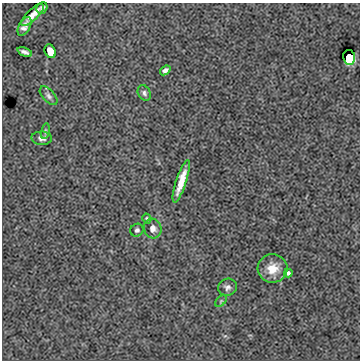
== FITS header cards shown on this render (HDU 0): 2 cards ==
NAXIS1  =                  358
NAXIS2  =                  358

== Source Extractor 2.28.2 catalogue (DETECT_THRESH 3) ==
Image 358 x 358 px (HDU 0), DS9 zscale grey, 1 PNG px = 1 image px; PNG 362 x 362 px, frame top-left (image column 1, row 358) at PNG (2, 3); each listed source drawn as its Kron ellipse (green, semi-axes under 4 px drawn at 4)
Background 5.52e-04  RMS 0.025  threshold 0.0757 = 3 sigma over >= 5 px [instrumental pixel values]
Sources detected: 19; all 19 listed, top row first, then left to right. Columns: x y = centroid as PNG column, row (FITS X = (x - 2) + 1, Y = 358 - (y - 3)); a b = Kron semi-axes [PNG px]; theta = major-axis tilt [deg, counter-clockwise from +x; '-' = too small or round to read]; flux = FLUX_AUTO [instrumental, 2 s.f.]
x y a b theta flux
42 8 6 5 - 3.8
32 15 15 5 44 15
24 26 10 5 61 9.2
50 51 7 5 -66 24
25 52 8 3 -21 5.6
349 57 7 6 - 62
165 70 6 4 38 5.5
144 93 8 6 -60 4.9
49 96 11 6 -48 5.8
45 131 8 4 77 2.8
42 138 10 6 -2 7.6
181 181 22 5 72 29
147 219 5 4 - 2.4
153 229 10 8 -74 12
137 230 7 6 - 4.4
273 268 15 14 - 28
288 273 4 4 - 4
227 287 9 8 - 6.9
221 301 7 4 45 2.2